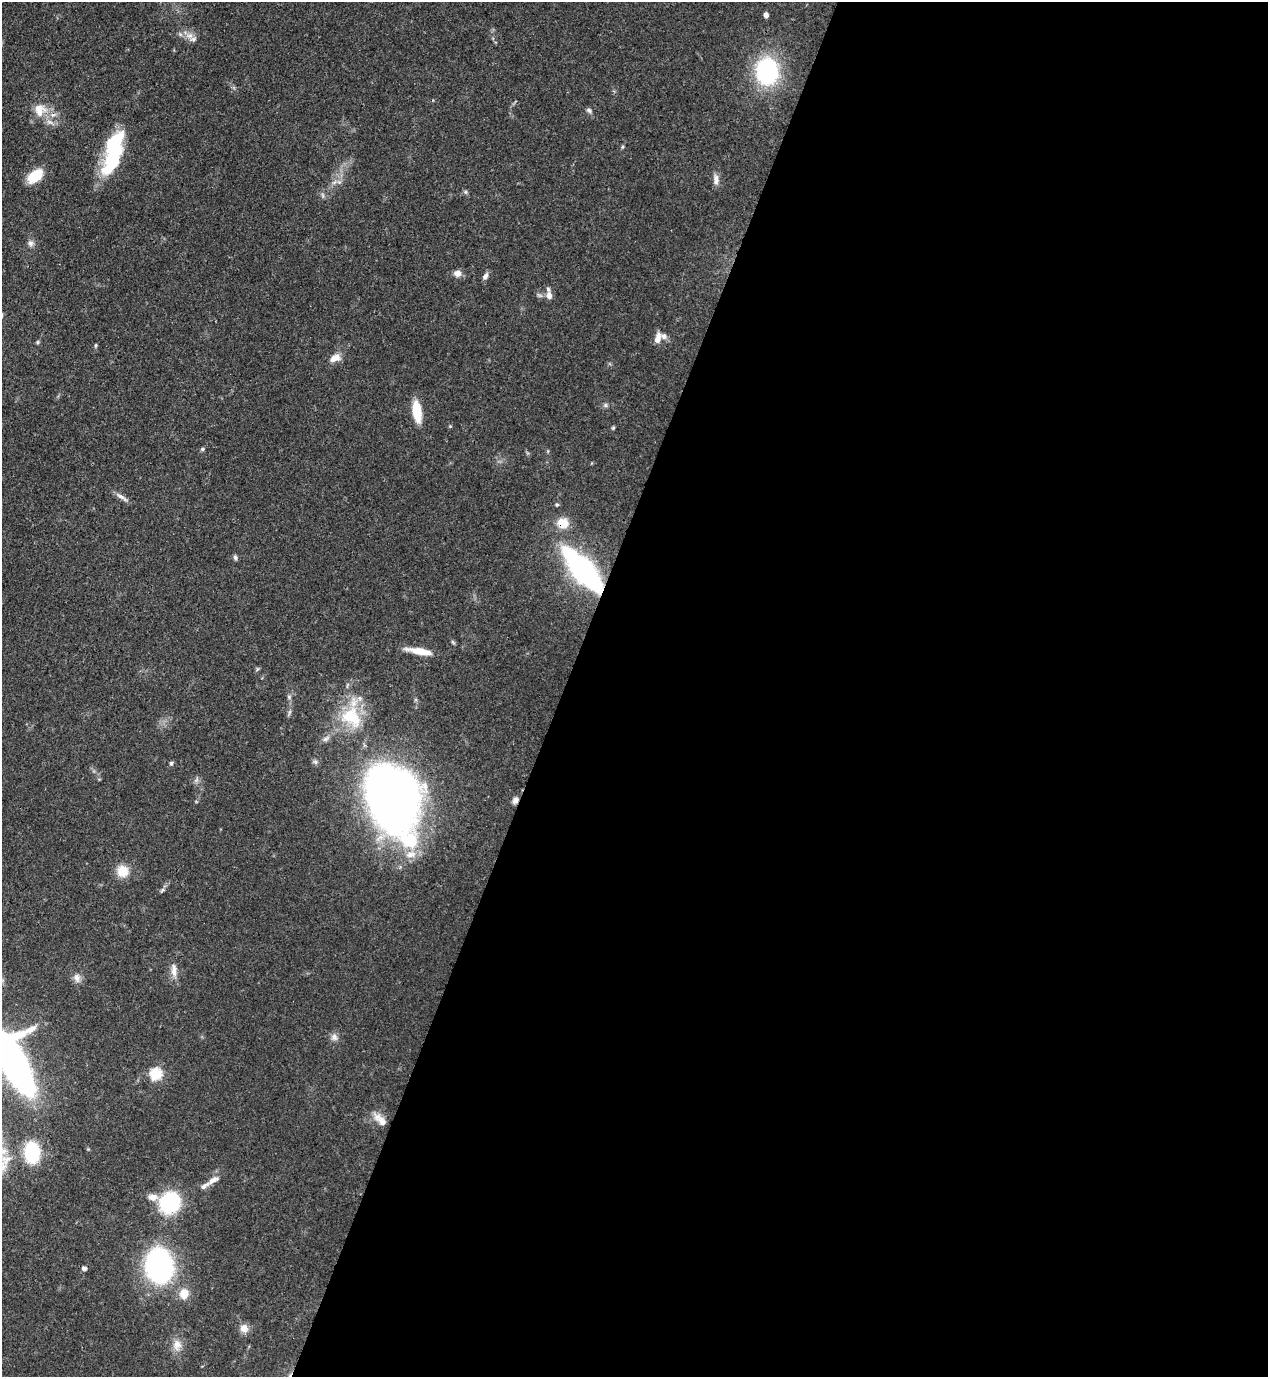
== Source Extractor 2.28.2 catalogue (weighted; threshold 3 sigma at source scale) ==
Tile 12 of 4 x 4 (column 4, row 3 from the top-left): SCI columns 4152-5417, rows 1416-2790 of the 5638 x 5579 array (HDU 1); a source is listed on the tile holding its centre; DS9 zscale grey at full resolution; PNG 1270 x 1379 px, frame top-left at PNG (2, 2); no overlay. Shown black and unused: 56% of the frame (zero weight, under 3 of 4 exposures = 7% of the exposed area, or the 3 px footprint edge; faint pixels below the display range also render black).
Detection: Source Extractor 2.28.2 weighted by HDU 2 'WHT'; one run over the whole footprint, this tile lists its part. Background 0.0508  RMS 0.0034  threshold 0.0152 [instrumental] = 3 sigma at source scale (4.5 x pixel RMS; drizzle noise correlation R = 1.50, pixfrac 1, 0.05/0.05 arcsec/px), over >= 5 px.
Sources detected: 67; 1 inside a brighter object's white glare — not listed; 6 inside a brighter listed object's ellipse — not listed separately; the other 60 listed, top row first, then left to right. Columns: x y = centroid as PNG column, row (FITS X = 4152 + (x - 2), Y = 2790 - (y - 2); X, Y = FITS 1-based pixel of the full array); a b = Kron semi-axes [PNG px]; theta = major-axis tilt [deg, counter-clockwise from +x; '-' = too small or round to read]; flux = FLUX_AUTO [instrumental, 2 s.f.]
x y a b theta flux
766 15 6 5 - 1.1
190 35 10 6 5 1.8
767 71 16 13 -84 59
40 110 19 16 72 5.9
589 110 8 6 -40 0.81
622 147 6 4 71 0.4
113 153 46 15 75 31
35 176 15 9 40 11
716 180 13 7 -86 2
334 182 8 5 31 1.1
465 192 6 5 - 0.59
322 195 7 4 -71 0.6
30 243 9 8 - 1.3
457 273 9 8 - 2
485 276 10 6 60 1.4
549 296 10 7 -83 1.9
658 339 14 7 74 2.7
38 342 5 5 - 0.45
96 345 6 4 85 0.45
335 358 14 9 27 3.1
605 405 6 6 - 0.67
417 412 21 8 -81 9.7
613 428 5 4 - 0.42
202 449 5 5 - 0.51
121 497 19 5 -33 1.7
557 505 6 4 90 0.51
563 523 14 12 -12 5.4
235 557 7 5 -66 0.73
583 570 33 11 -49 120
453 642 6 4 -59 0.51
420 651 29 7 -10 6.3
257 669 6 4 71 0.46
289 697 6 6 - 0.68
289 712 9 4 76 0.74
351 717 33 25 -43 17
326 739 11 6 32 1.3
315 762 7 5 -44 0.76
171 763 6 5 - 0.62
196 780 7 4 71 0.76
389 798 40 28 -66 330
515 800 8 6 66 1.5
409 840 94 46 -52 53
123 871 15 14 - 5.4
162 890 7 4 71 0.61
174 970 18 8 -86 2.9
77 978 12 9 -79 1.9
334 1037 10 9 - 1.6
13 1063 41 24 -60 270
156 1074 6 6 - 32
382 1121 21 10 -48 3.9
32 1152 15 10 -85 28
213 1180 17 7 28 2.3
153 1197 13 9 0 2.8
170 1202 14 12 60 44
159 1266 19 15 -84 110
84 1269 6 5 - 0.92
184 1294 13 12 - 4
244 1328 11 11 - 2.5
177 1345 16 12 82 3.5
289 1376 9 4 74 0.97
Overlapping masked pixels (flux is a lower limit): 4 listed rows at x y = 563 523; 583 570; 515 800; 289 1376
Isophote crosses this tile's border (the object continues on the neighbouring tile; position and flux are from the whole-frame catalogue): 2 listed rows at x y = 13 1063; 289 1376